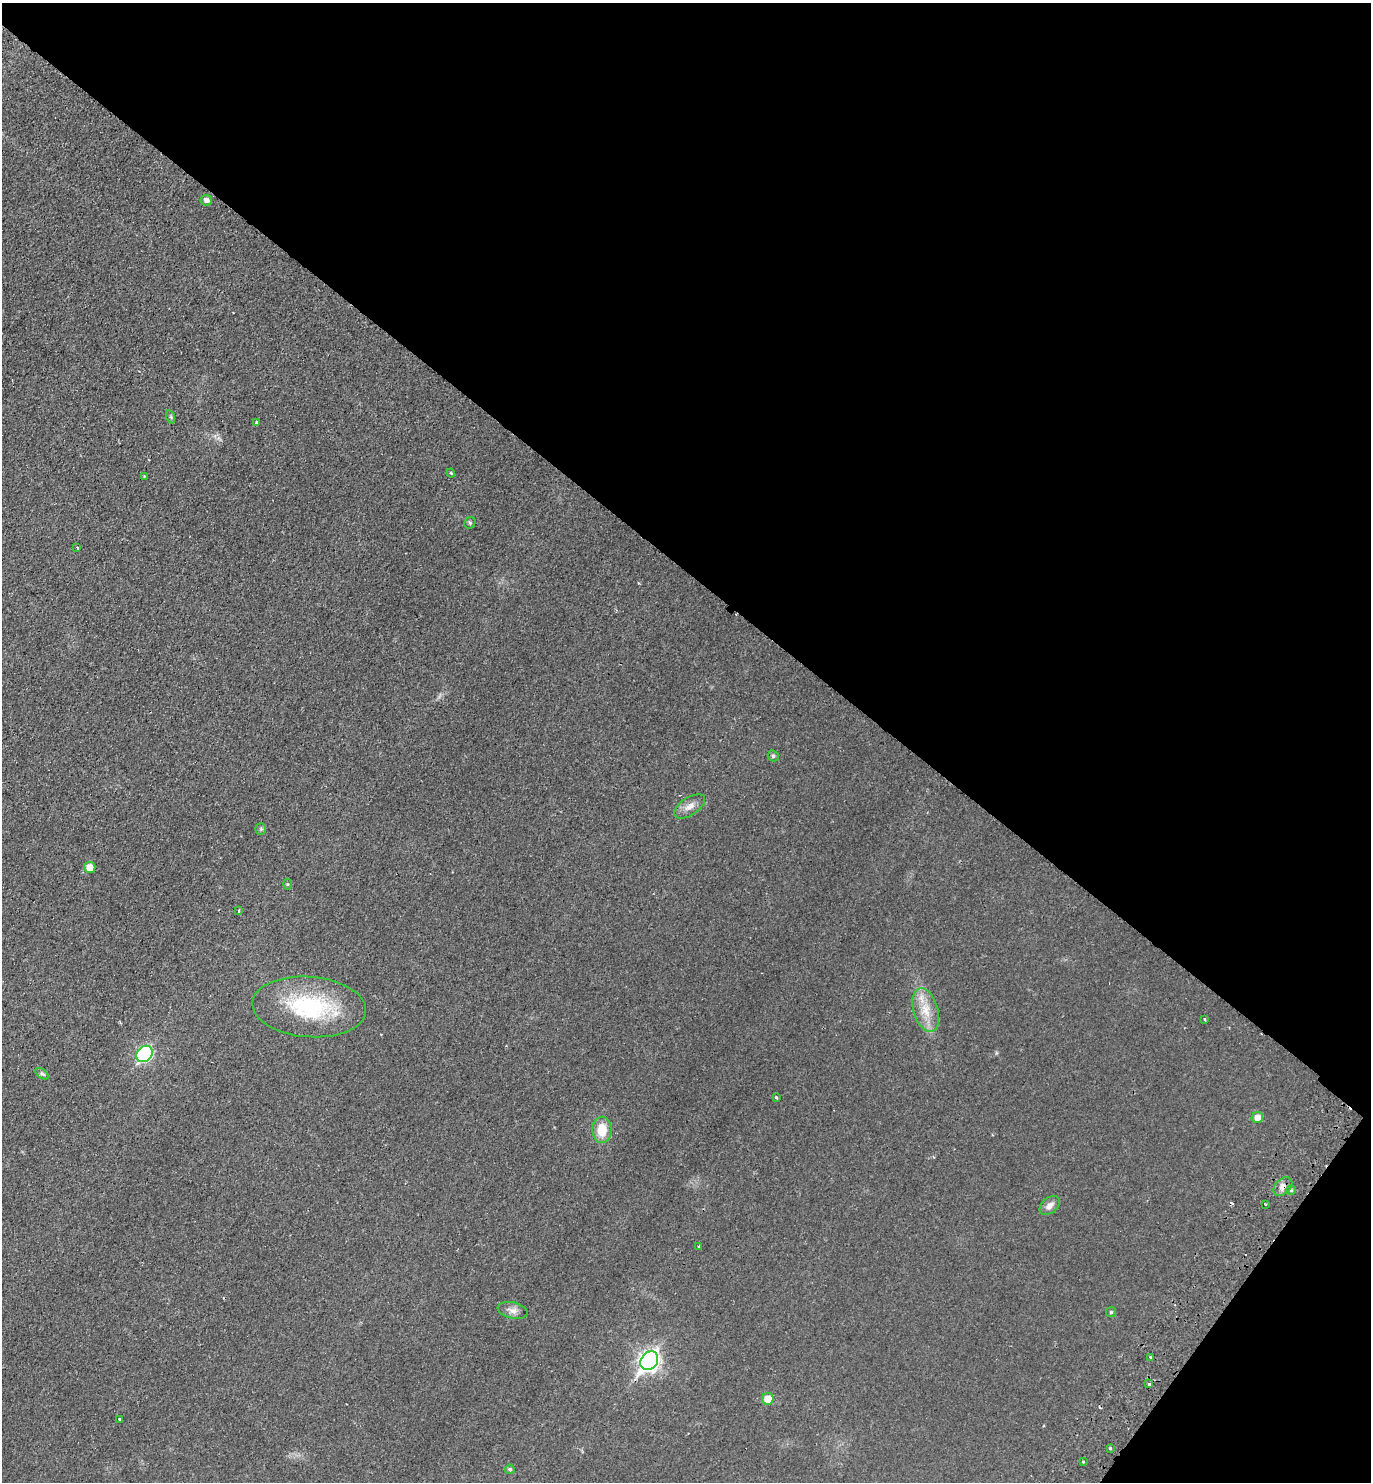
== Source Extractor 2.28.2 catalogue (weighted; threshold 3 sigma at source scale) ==
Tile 8 of 4 x 4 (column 4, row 2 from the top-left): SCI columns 4453-5821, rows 2999-4478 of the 6027 x 6000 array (HDU 1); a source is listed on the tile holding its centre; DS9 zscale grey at full resolution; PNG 1373 x 1484 px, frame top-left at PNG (2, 3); each listed source drawn as its Kron ellipse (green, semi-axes under 4 px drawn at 4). Shown black and unused: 41% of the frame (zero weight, under 2 of 3 exposures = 3% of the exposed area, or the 3 px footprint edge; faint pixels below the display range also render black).
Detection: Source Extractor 2.28.2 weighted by HDU 2 'WHT'; one run over the whole footprint, this tile lists its part. Background 0.0252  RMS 0.0045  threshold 0.0202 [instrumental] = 3 sigma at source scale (4.5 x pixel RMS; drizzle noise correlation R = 1.50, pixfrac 1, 0.05/0.05 arcsec/px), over >= 5 px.
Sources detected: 41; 5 cosmic-ray / hot-pixel residue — neither listed nor drawn; the other 36 listed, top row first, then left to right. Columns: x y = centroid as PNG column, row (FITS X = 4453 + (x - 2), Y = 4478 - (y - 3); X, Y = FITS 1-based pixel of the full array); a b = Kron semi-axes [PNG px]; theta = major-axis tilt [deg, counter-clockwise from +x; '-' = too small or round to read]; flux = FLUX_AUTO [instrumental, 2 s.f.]
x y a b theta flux
206 200 5 5 - 2
171 417 7 4 -72 0.65
257 422 3 3 - 1.4
451 473 4 3 - 0.51
144 476 4 4 - 0.35
470 523 6 5 - 0.67
77 547 3 2 - 0.51
773 756 6 5 - 0.72
690 806 17 9 33 3.6
261 829 6 5 - 0.75
90 867 5 5 - 4.7
288 884 5 3 - 0.44
238 911 3 2 - 0.76
309 1007 57 30 -4 44
926 1010 22 12 -73 8.4
1204 1019 3 3 - 0.88
145 1054 9 7 47 62
42 1074 7 4 -36 0.89
776 1098 3 3 - 0.82
1257 1117 6 5 - 3.9
602 1130 13 9 89 8.6
1283 1187 11 7 43 2.4
1291 1190 5 4 - 0.64
1265 1204 2 2 - 0.53
1050 1206 11 7 40 2.6
699 1246 3 3 - 0.73
513 1310 15 8 -13 2.6
1111 1312 5 5 - 0.62
1150 1357 3 3 - 0.71
649 1361 10 8 52 200
1149 1384 3 3 - 1.7
768 1399 6 5 - 6.3
120 1420 4 3 - 2.5
1110 1448 3 2 - 0.48
1083 1461 3 3 - 0.76
510 1469 5 4 - 0.84
Overlapping masked pixels (flux is a lower limit): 1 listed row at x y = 1283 1187